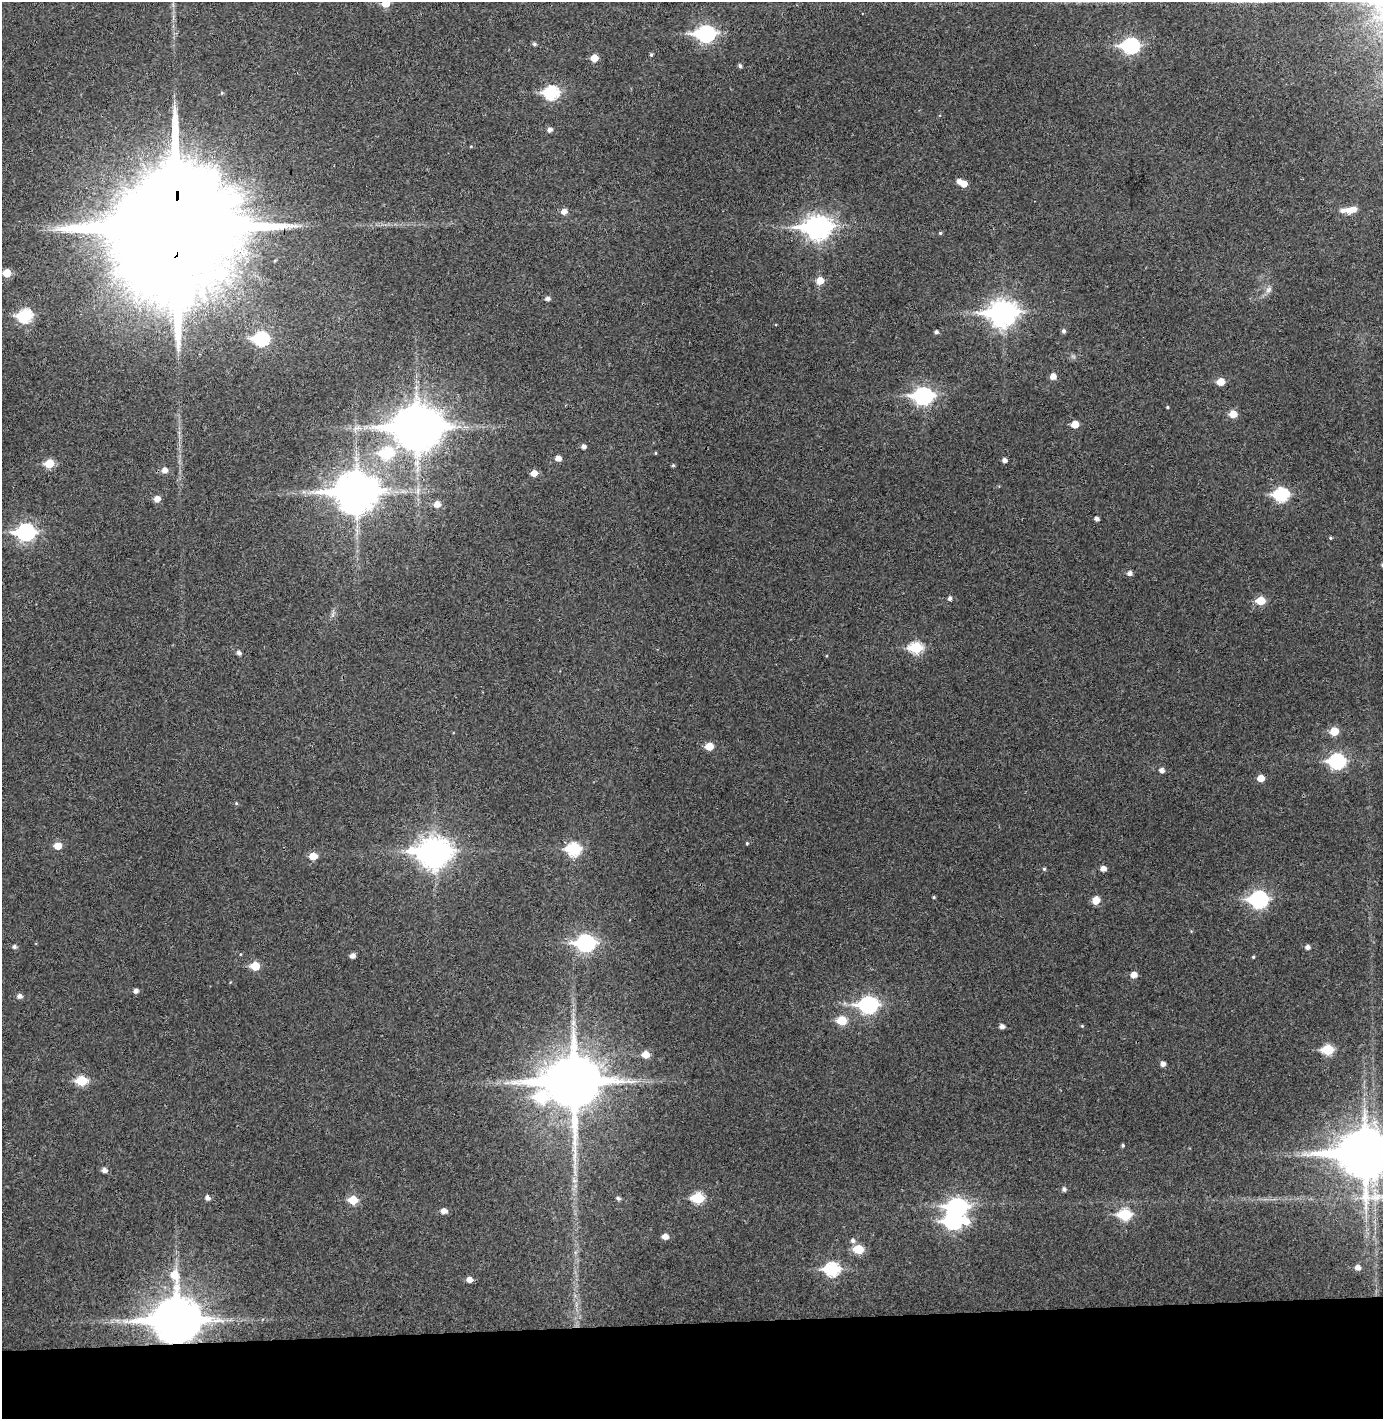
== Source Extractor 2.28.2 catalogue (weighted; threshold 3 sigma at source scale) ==
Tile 8 of 3 x 3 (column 2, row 3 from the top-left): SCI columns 1454-2834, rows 57-1473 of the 4290 x 4366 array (HDU 1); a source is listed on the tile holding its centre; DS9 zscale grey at full resolution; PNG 1385 x 1421 px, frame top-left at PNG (2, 2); no overlay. Shown black and unused: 7% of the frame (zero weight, under 3 of 4 exposures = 6% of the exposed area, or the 3 px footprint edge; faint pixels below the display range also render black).
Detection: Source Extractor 2.28.2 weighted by HDU 2 'WHT'; one run over the whole footprint, this tile lists its part. Background 0.0837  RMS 0.0062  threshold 0.0281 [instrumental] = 3 sigma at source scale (4.5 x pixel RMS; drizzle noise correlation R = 1.50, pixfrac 1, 0.05/0.05 arcsec/px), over >= 5 px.
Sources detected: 111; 3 inside a brighter object's white glare — not listed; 1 inside a brighter listed object's ellipse — not listed separately; the other 107 listed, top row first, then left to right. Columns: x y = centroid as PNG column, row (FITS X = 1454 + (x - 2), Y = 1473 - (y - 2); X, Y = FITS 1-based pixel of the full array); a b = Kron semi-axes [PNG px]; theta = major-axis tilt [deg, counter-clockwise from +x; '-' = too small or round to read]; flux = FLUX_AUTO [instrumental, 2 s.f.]
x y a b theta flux
386 3 6 5 - 12
706 34 10 7 2 150
534 44 5 4 - 1.3
1131 46 8 7 - 120
651 55 4 3 - 1
594 58 6 5 - 7.7
740 66 5 4 - 1.3
551 93 8 7 - 72
550 130 5 5 - 2.3
964 184 6 5 - 6.1
1350 210 22 8 6 7.3
564 211 6 6 - 3.7
818 227 12 9 2 420
176 228 47 28 86 40000
940 233 5 4 - 0.77
7 273 5 5 - 13
820 281 6 6 - 7.3
1269 290 10 7 40 2.5
548 299 5 5 - 2
1003 313 11 9 2 570
25 316 8 6 11 69
1064 331 5 5 - 1.6
936 332 5 4 - 1.5
261 339 8 7 - 76
1053 376 6 5 - 4.9
1221 382 6 5 - 9.1
923 396 9 7 2 190
1167 407 4 3 - 0.59
1233 414 6 5 - 10
1075 424 5 5 - 9.1
417 427 14 13 - 2000
357 428 13 5 14 3.1
584 447 5 4 - 2.2
387 453 8 7 - 40
655 453 4 3 - 0.52
558 458 5 5 - 4.2
1004 460 5 4 - 2.2
49 463 6 5 - 18
673 465 5 4 - 0.84
164 470 6 6 - 3.9
534 473 5 5 - 6.3
356 492 15 12 3 1800
1281 495 8 7 - 69
157 499 6 5 - 4.5
437 504 6 6 - 5
1097 519 4 4 - 2.1
26 532 9 7 3 180
1331 538 4 4 - 0.73
1130 573 5 5 - 2.4
950 598 5 4 - 1.6
1260 601 6 6 - 14
916 648 7 6 - 40
239 653 5 4 - 2
1334 731 6 6 - 13
709 746 6 5 - 11
1337 761 8 7 - 97
1162 770 5 5 - 2.5
1261 778 5 5 - 6.4
236 803 5 4 - 0.65
747 843 4 4 - 0.64
58 846 6 6 - 7.8
573 849 7 7 - 60
435 852 14 10 2 690
313 856 6 5 - 9.2
1044 869 5 4 - 0.82
1103 869 5 5 - 3.8
934 897 4 4 - 0.68
1259 899 9 8 - 140
1096 900 7 6 - 7.5
586 943 9 7 0 170
14 947 5 5 - 1.5
1308 947 5 5 - 2.3
353 956 5 5 - 3.1
1253 957 4 3 - 0.62
255 966 6 6 - 14
1134 975 6 5 - 5.3
136 991 5 5 - 2.5
19 996 5 5 - 2.6
868 1005 9 7 1 150
842 1020 6 6 - 17
573 1023 8 5 57 1.9
1082 1026 4 4 - 0.61
1002 1027 5 5 - 2.4
1328 1050 7 6 - 29
646 1054 6 6 - 7.6
1163 1064 5 5 - 2.8
82 1081 7 6 - 25
574 1082 17 16 - 3900
541 1097 11 9 15 33
1123 1145 4 4 - 0.96
1364 1154 18 15 0 2700
104 1170 6 5 - 2.7
1064 1189 5 5 - 1.9
207 1198 6 5 - 2.4
618 1198 6 4 -30 1.5
698 1198 7 6 - 36
353 1200 6 6 - 15
957 1207 10 8 -1 180
444 1211 6 5 - 3.8
1125 1215 7 6 - 42
665 1237 6 5 - 4.3
853 1241 6 6 - 1.8
858 1249 6 6 - 20
1358 1267 6 5 - 3.2
832 1269 8 7 - 69
470 1280 6 5 - 4.2
177 1321 15 15 - 2700
Overlapping masked pixels (flux is a lower limit): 2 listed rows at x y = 176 228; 177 1321
Isophote crosses this tile's border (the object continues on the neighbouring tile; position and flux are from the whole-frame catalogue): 2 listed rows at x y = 386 3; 1364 1154